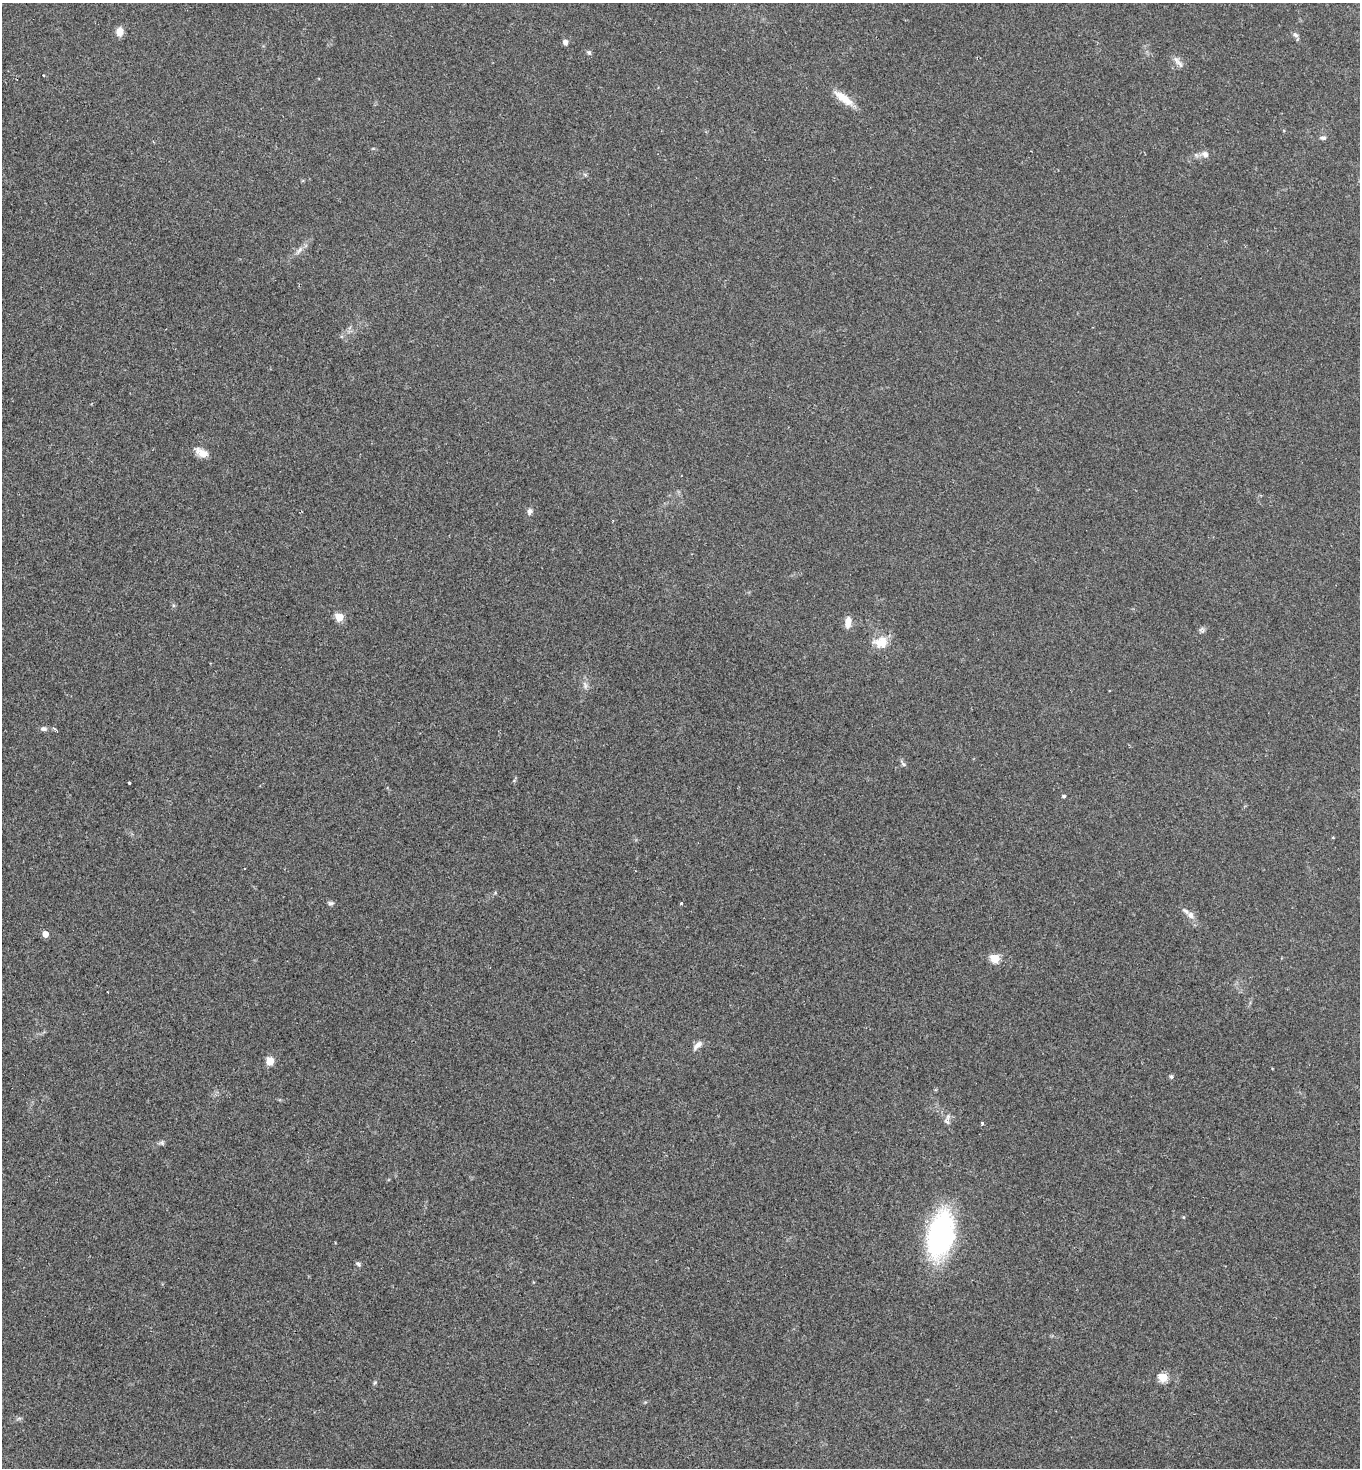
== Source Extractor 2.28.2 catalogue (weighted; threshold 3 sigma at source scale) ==
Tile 11 of 4 x 4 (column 3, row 3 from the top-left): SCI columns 3018-4375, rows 1476-2941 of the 5885 x 5880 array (HDU 1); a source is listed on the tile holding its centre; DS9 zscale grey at full resolution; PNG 1362 x 1470 px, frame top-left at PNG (2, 3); no overlay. Shown black and unused: <1% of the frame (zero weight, under 2 of 3 exposures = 1% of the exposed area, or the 3 px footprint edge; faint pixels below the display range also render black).
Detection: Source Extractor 2.28.2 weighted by HDU 2 'WHT'; one run over the whole footprint, this tile lists its part. Background 0.0466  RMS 0.0069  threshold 0.0309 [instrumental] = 3 sigma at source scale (4.5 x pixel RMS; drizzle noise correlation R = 1.50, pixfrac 1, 0.05/0.05 arcsec/px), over >= 5 px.
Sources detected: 42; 1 cosmic-ray / hot-pixel residue — not listed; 3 inside a brighter listed object's ellipse — not listed separately; the other 38 listed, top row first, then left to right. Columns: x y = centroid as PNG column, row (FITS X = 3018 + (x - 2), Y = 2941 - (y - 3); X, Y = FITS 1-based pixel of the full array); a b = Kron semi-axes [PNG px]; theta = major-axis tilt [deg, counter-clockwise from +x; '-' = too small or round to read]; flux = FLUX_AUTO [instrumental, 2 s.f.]
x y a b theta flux
119 32 10 7 83 6
1295 35 8 5 -40 1.8
565 42 5 4 - 4
589 53 7 5 -29 1.2
1178 62 20 5 -50 3.2
43 75 3 2 - 0.65
844 98 27 9 -37 11
1323 138 8 5 0 1.5
1205 154 10 8 -25 3.3
299 250 11 5 53 2.9
202 452 18 9 -30 6
530 511 8 7 - 2.1
339 617 5 5 - 25
848 622 14 7 86 5.5
1202 630 8 7 - 1.7
883 641 18 10 -87 8.4
585 686 9 4 -82 2
54 728 4 3 - 1.2
44 729 9 6 5 2
903 764 8 4 -28 1.4
129 783 4 3 - 6
1064 796 5 4 - 0.99
244 868 3 3 - 1.3
331 903 7 6 - 1.7
681 904 3 3 - 3.5
1190 915 10 8 -59 3.5
45 934 5 4 - 8
995 958 5 5 - 33
697 1045 15 6 44 3.5
270 1061 8 7 - 7.9
1171 1077 5 5 - 1.5
948 1117 8 4 82 1.7
982 1123 3 3 - 2.5
162 1143 8 5 7 1.4
1184 1217 5 3 - 0.67
941 1235 38 21 77 140
358 1264 7 5 -40 1.5
1163 1377 5 5 - 32